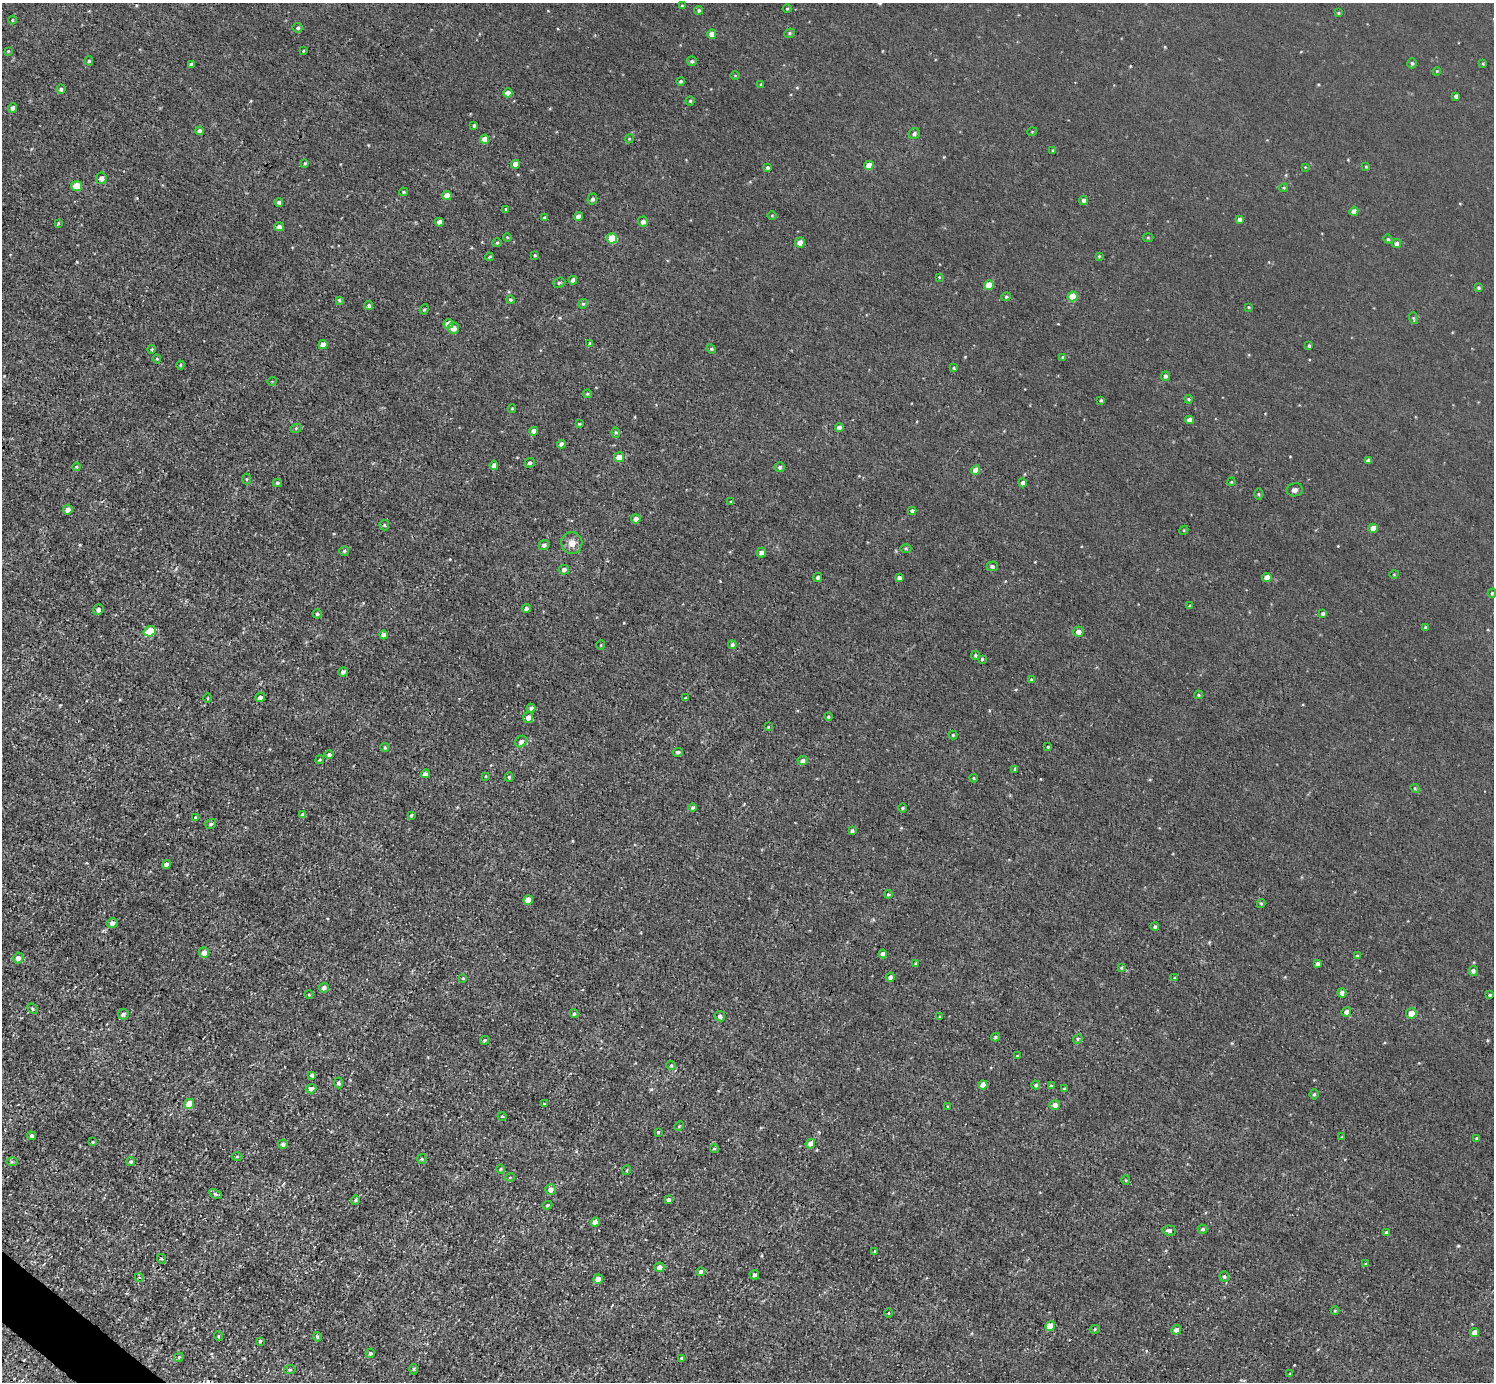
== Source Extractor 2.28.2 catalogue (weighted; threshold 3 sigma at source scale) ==
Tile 7 of 4 x 4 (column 3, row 2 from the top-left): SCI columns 2984-4475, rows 2914-4293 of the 5968 x 5970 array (HDU 1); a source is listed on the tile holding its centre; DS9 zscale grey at full resolution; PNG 1496 x 1384 px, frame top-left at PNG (2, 3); each listed source drawn as its Kron ellipse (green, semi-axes under 4 px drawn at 4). Shown black and unused: <1% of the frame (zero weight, under 3 of 4 exposures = <1% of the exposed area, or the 3 px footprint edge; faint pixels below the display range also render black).
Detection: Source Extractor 2.28.2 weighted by HDU 2 'WHT'; one run over the whole footprint, this tile lists its part. Background 0.00451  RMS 0.0066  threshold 0.0299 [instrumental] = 3 sigma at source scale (4.5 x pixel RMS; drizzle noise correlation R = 1.50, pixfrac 1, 0.05/0.05 arcsec/px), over >= 5 px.
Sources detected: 276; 1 cosmic-ray / hot-pixel residue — neither listed nor drawn; the other 275 listed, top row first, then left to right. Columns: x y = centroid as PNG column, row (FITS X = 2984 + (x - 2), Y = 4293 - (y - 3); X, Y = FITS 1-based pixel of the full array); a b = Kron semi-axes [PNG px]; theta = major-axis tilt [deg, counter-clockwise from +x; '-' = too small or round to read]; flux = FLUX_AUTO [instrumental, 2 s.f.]
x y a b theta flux
682 6 4 3 - 0.84
787 9 4 4 - 0.72
699 10 4 4 - 1.2
1338 13 3 3 - 0.66
12 20 4 3 - 0.57
298 28 5 5 - 1.2
789 33 5 4 - 0.93
712 34 4 4 - 5.2
8 51 4 3 - 0.56
303 51 4 3 - 0.58
89 61 4 4 - 0.87
692 61 5 4 - 1.1
1412 63 5 4 - 1.2
1483 63 3 3 - 0.65
191 64 4 3 - 1.5
1437 71 4 3 - 0.52
735 75 5 3 - 0.6
681 81 4 4 - 0.96
761 84 4 3 - 0.98
61 89 5 4 - 1.4
508 93 4 4 - 5.4
1456 96 4 4 - 1.7
690 101 4 4 - 0.89
13 108 5 4 - 3.1
474 125 3 3 - 1.2
199 131 4 4 - 1.9
1032 132 5 3 - 0.52
914 134 6 5 - 1.6
484 139 4 4 - 6.3
629 139 4 3 - 0.6
1053 151 3 3 - 0.89
305 163 3 3 - 0.75
515 164 4 4 - 4.1
869 165 4 4 - 7.1
767 167 4 4 - 1.1
1305 167 3 3 - 0.46
1366 167 4 3 - 0.65
101 178 5 5 - 2.7
76 186 5 5 - 12
1284 188 4 3 - 0.73
403 192 4 3 - 0.88
447 195 4 4 - 5.3
592 199 5 5 - 1.6
1084 200 4 4 - 1.6
279 202 4 4 - 1.2
506 209 4 4 - 0.69
1354 211 4 4 - 3
772 215 4 3 - 0.56
578 216 4 4 - 3.7
545 217 4 4 - 0.98
1240 219 4 4 - 2.4
439 222 4 4 - 3.4
643 222 5 5 - 2.3
58 223 3 2 - 0.58
279 227 5 4 - 2.7
507 237 4 3 - 0.56
1148 237 5 3 - 0.59
612 238 5 5 - 19
1388 239 4 4 - 0.82
497 243 4 4 - 0.78
800 243 5 5 - 4.1
1396 244 4 4 - 2.2
535 255 4 3 - 0.76
1099 256 4 3 - 0.67
489 257 4 3 - 0.63
939 277 3 3 - 0.52
573 280 4 4 - 3.6
559 283 6 5 - 1.1
989 285 5 4 - 8.5
1479 288 4 4 - 0.98
1073 296 5 5 - 13
1006 297 4 4 - 0.81
339 300 4 3 - 0.79
510 300 4 4 - 0.87
583 304 5 4 - 0.92
369 305 4 4 - 1.5
1248 307 4 3 - 0.56
424 309 5 4 - 0.78
1413 318 6 4 -72 0.75
448 324 5 4 - 5.4
453 328 5 5 - 4
590 344 4 4 - 1.7
323 345 5 4 - 4.3
1309 346 3 3 - 0.97
152 349 4 3 - 0.67
711 349 5 4 - 0.93
1062 357 4 3 - 0.69
157 359 4 4 - 0.7
180 365 4 4 - 0.65
954 368 4 3 - 0.66
1165 376 4 4 - 1.5
272 381 4 3 - 0.48
587 394 4 4 - 0.78
1189 399 4 3 - 0.83
1101 400 3 3 - 0.92
512 409 4 3 - 0.76
1190 420 4 4 - 4.1
579 424 3 3 - 0.57
296 428 6 3 19 0.76
839 428 4 4 - 4.6
534 431 4 4 - 3.6
616 432 5 4 - 0.95
561 444 4 4 - 2.1
619 457 5 5 - 7.4
1368 460 4 3 - 1.8
530 463 5 4 - 1.7
494 465 4 4 - 3.3
76 467 4 3 - 0.72
780 467 5 5 - 1.5
976 470 5 4 - 7.1
246 479 5 3 - 0.68
1231 482 4 3 - 0.52
277 483 4 4 - 0.91
1023 483 4 4 - 1.7
1295 490 8 6 12 2.2
1259 494 5 3 - 0.69
731 501 4 2 - 0.5
68 510 5 4 - 3.5
912 511 4 4 - 1.8
636 519 5 4 - 3.5
384 525 5 5 - 0.82
1373 528 4 4 - 5.7
1184 530 5 4 - 0.65
572 543 11 10 - 5.1
544 545 5 5 - 1.9
906 548 5 3 - 0.68
344 551 5 4 - 0.96
761 553 5 4 - 2.5
992 566 5 4 - 1.4
564 570 5 5 - 2.1
1394 574 4 3 - 0.54
818 577 4 4 - 1.6
899 578 4 4 - 2.5
1267 578 4 4 - 5.3
1492 593 4 4 - 1.1
1190 606 4 3 - 0.6
526 608 4 4 - 2
98 610 5 5 - 2.7
1323 613 4 4 - 1.4
317 614 4 4 - 1
1425 627 4 3 - 0.8
150 631 6 5 - 16
1078 632 5 5 - 4.4
383 635 4 4 - 3
601 645 5 3 - 0.52
732 645 4 4 - 1.8
975 655 4 3 - 0.86
982 659 3 3 - 0.71
343 672 4 4 - 2.1
1031 679 4 4 - 0.65
1198 695 4 4 - 0.81
260 697 5 4 - 2.3
208 698 5 3 - 0.56
685 698 3 3 - 4.1
531 708 4 4 - 1.9
528 717 5 5 - 3.3
828 717 4 3 - 0.95
768 727 3 3 - 0.5
953 735 4 4 - 0.79
521 742 6 5 - 2.3
1048 747 4 4 - 0.82
385 748 4 4 - 1.1
678 752 5 4 - 1.3
329 755 5 4 - 1.5
320 760 4 4 - 0.85
803 761 5 4 - 2.2
1015 769 4 3 - 0.99
425 774 4 4 - 2.3
486 776 4 2 - 0.51
509 777 5 4 - 0.93
974 778 4 3 - 0.74
1415 788 4 4 - 0.69
693 808 4 4 - 1.4
903 808 5 3 - 0.7
303 815 4 4 - 2.3
411 815 4 3 - 0.83
195 818 4 3 - 0.97
211 824 6 5 - 1.3
852 831 4 3 - 1.5
166 864 4 4 - 2.9
888 894 4 3 - 0.79
528 900 5 4 - 7.1
1261 903 4 4 - 0.88
112 923 5 5 - 3.1
1155 927 4 4 - 0.9
204 953 5 5 - 4.1
883 954 4 4 - 3.7
1357 956 4 3 - 1.1
18 958 5 5 - 3.8
916 963 4 4 - 0.76
1317 964 3 3 - 1.8
1121 968 4 3 - 0.74
1473 971 5 4 - 1.9
890 977 5 4 - 2
463 978 4 4 - 0.7
1174 978 3 3 - 0.67
324 988 5 5 - 2.4
1342 993 5 4 - 2.6
309 994 4 3 - 0.6
1490 995 4 3 - 0.9
32 1009 6 4 -43 1
1346 1012 5 4 - 2.9
574 1013 4 4 - 1.1
1411 1013 5 5 - 5.3
123 1014 5 5 - 2
720 1016 5 5 - 2.6
939 1017 3 2 - 0.5
995 1037 4 4 - 1.1
1078 1039 5 4 - 0.89
484 1040 5 3 - 0.93
1017 1056 3 2 - 0.49
671 1065 4 4 - 0.8
312 1075 4 4 - 1.7
339 1083 5 4 - 1.6
983 1085 4 4 - 5.9
1036 1085 4 4 - 1.4
1051 1086 4 4 - 1.5
311 1089 5 4 - 2.7
1064 1089 4 4 - 0.66
1314 1094 5 4 - 1.1
189 1104 5 4 - 11
544 1104 3 3 - 0.69
1055 1105 5 5 - 3.8
948 1106 4 3 - 0.55
502 1116 4 3 - 0.56
679 1126 5 3 - 0.65
658 1132 4 3 - 0.67
31 1136 4 4 - 1.2
1342 1137 3 3 - 0.56
1476 1138 3 3 - 0.56
93 1142 4 3 - 0.71
283 1144 4 4 - 1.7
810 1144 5 4 - 3.3
714 1149 4 4 - 0.86
237 1157 5 3 - 0.7
422 1159 5 4 - 0.78
12 1161 6 4 -2 0.97
131 1162 4 4 - 1.2
500 1169 4 3 - 0.64
627 1170 5 3 - 0.59
510 1177 5 3 - 0.63
1126 1180 4 4 - 0.72
551 1189 5 5 - 3.7
215 1194 7 4 -26 1.2
355 1200 5 4 - 0.89
668 1200 4 3 - 1.9
547 1205 5 4 - 0.86
595 1222 4 4 - 4.5
1202 1229 5 4 - 1.4
1169 1230 7 5 -5 1.7
1387 1233 4 4 - 2.4
875 1251 4 3 - 1
162 1259 5 3 - 0.63
1366 1264 4 3 - 0.81
659 1267 5 4 - 3
701 1272 4 4 - 2.3
754 1275 5 4 - 2
139 1277 4 3 - 0.65
1224 1277 5 5 - 1.2
598 1279 5 4 - 6.3
1335 1311 4 3 - 0.58
888 1313 4 3 - 0.65
1050 1326 5 4 - 7.9
1095 1329 5 4 - 0.87
1176 1330 5 4 - 2.6
1474 1333 4 4 - 4.2
218 1336 5 3 - 0.6
317 1337 4 4 - 1.4
260 1341 4 4 - 0.88
370 1353 5 4 - 1.1
179 1357 5 4 - 0.8
681 1358 4 3 - 0.9
414 1369 5 3 - 0.74
290 1370 6 3 8 0.85
1290 1374 3 2 - 0.46